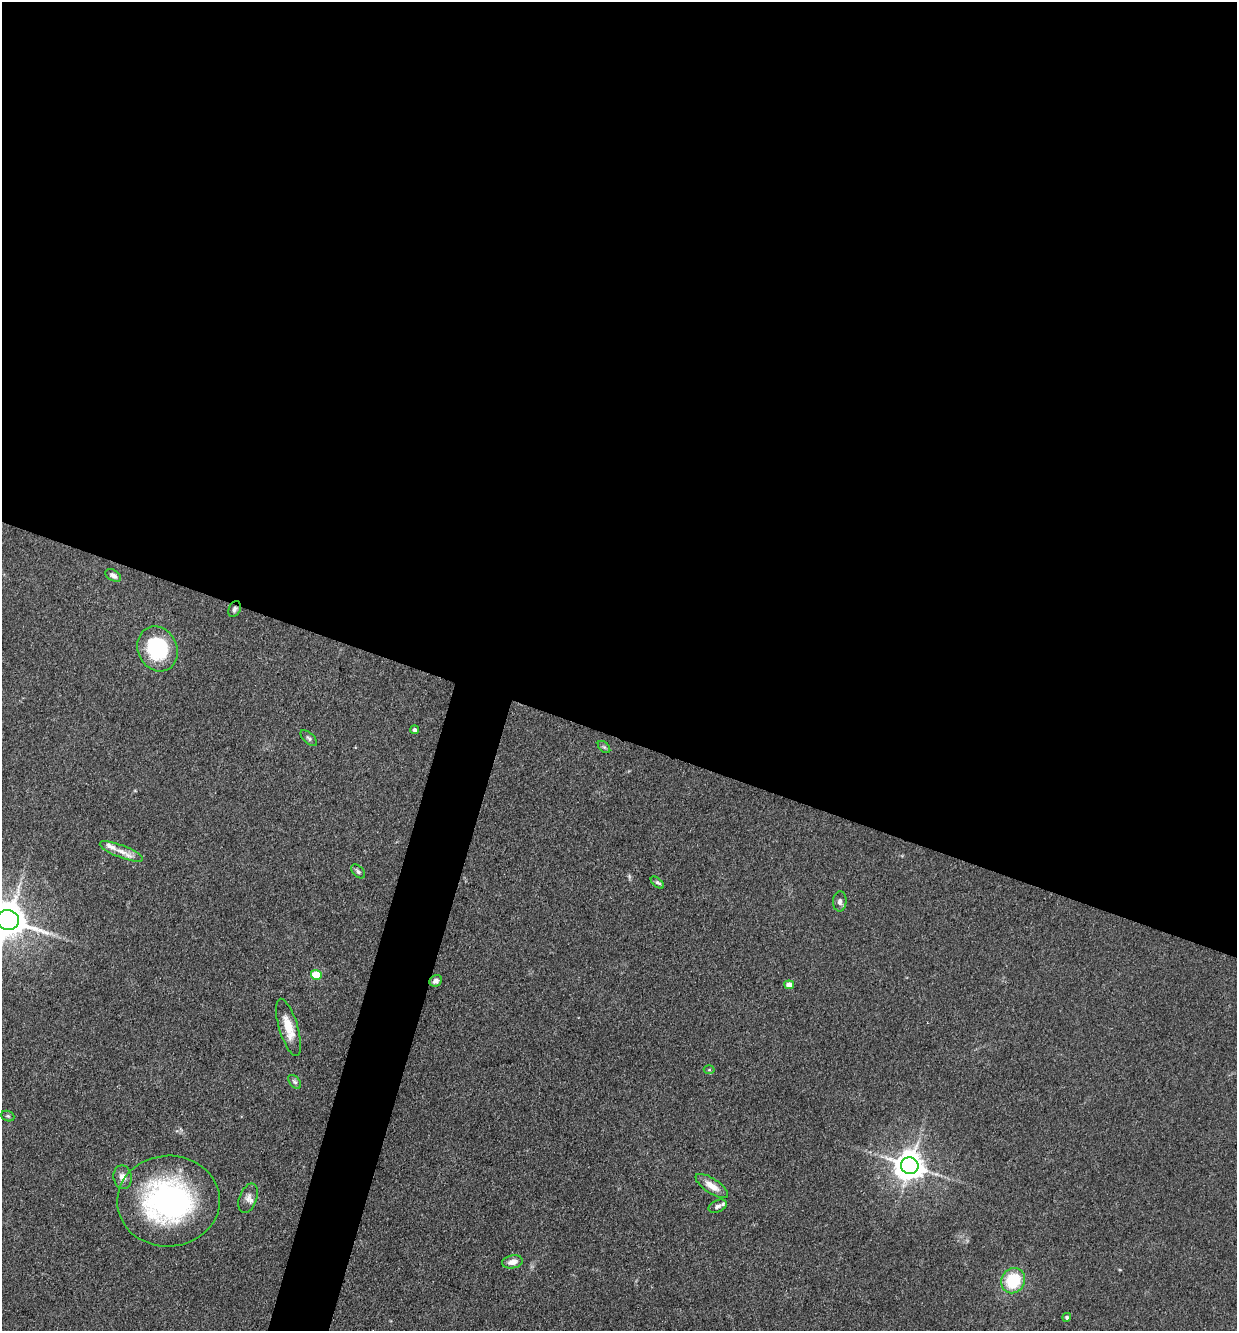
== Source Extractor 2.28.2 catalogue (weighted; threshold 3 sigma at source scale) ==
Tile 3 of 4 x 4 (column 3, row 1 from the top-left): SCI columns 2732-3966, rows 3988-5316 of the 5334 x 5318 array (HDU 1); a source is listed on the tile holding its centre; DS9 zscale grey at full resolution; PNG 1239 x 1333 px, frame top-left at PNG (2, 2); each listed source drawn as its Kron ellipse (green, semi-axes under 4 px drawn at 4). Shown black and unused: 58% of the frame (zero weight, under 3 of 4 exposures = <1% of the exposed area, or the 3 px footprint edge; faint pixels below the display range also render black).
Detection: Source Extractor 2.28.2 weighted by HDU 2 'WHT'; one run over the whole footprint, this tile lists its part. Background 0.141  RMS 0.0069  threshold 0.0308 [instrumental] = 3 sigma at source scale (4.5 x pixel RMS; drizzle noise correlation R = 1.50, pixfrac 1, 0.05/0.05 arcsec/px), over >= 5 px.
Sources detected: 28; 1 inside a brighter listed object's ellipse — not listed separately; the other 27 listed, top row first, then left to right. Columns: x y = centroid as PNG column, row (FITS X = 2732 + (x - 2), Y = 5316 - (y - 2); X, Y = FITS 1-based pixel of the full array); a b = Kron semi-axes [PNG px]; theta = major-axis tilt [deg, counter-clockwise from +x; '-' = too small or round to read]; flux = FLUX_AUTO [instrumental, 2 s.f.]
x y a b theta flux
113 575 8 5 -30 2.6
235 609 8 6 65 2
157 649 23 19 -64 53
415 730 4 4 - 2
309 738 10 5 -42 1.7
604 747 7 4 -44 1.4
121 851 23 6 -21 6.9
358 871 8 5 -44 1.6
657 882 8 4 -40 1.4
840 901 10 7 87 2.7
8 920 11 10 - 1800
316 975 5 5 - 21
436 981 6 5 - 2.7
789 985 5 4 - 6.4
288 1027 30 9 -73 13
709 1070 5 3 - 0.7
295 1082 8 5 -48 1.5
8 1116 7 5 -21 1.1
910 1166 9 8 - 1000
123 1177 12 9 -80 5
712 1186 19 7 -33 7.6
248 1198 15 8 69 4.4
168 1201 51 45 1 160
718 1206 9 5 23 2.3
512 1262 10 6 10 5.1
1013 1281 13 11 59 31
1067 1317 4 4 - 1.1
Overlapping masked pixels (flux is a lower limit): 1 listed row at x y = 235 609
Isophote crosses this tile's border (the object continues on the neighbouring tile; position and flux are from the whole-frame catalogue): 1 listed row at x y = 8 920